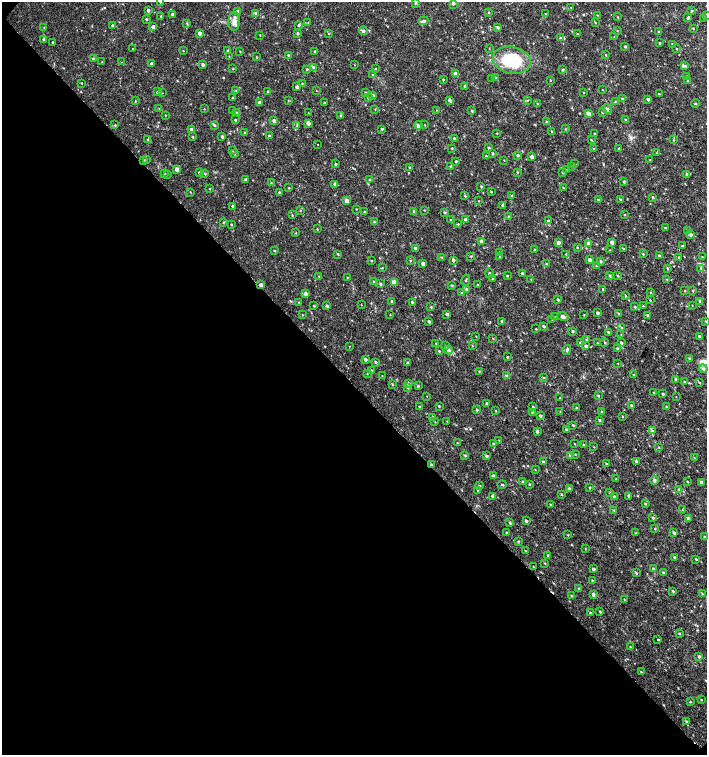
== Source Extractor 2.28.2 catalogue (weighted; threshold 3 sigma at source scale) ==
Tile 9 of 4 x 4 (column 1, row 3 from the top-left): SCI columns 226-1635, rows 1507-3012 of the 6025 x 6032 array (HDU 1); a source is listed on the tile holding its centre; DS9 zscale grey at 2 x 2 block average (1 PNG px = mean of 2 x 2 image px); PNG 709 x 757 px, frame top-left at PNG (2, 2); each listed source drawn as its Kron ellipse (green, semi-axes under 4 px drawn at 4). Shown black and unused: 49% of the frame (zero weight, under 2 of 3 exposures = <1% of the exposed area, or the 3 px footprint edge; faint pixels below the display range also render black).
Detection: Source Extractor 2.28.2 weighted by HDU 2 'WHT'; one run over the whole footprint, this tile lists its part. Background 0.0179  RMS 0.0031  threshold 0.0141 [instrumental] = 3 sigma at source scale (4.5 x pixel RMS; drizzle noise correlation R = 1.50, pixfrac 1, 0.0396/0.0396 arcsec/px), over >= 5 px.
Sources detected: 453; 1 cosmic-ray / hot-pixel residue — neither listed nor drawn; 6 inside a brighter listed object's ellipse — not listed separately; the other 446 listed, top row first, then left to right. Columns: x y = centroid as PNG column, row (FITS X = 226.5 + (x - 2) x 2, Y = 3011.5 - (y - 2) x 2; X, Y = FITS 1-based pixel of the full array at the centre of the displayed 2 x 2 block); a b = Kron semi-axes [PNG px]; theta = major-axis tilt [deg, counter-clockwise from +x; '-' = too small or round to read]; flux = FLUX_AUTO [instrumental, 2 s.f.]
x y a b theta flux
160 2 2 2 - 0.34
416 3 3 3 - 0.88
453 3 4 3 - 1.9
571 7 2 2 - 0.26
148 10 3 2 - 1.3
692 10 3 2 - 0.68
237 11 3 2 - 0.74
489 12 3 2 - 0.44
256 13 3 3 - 1.3
545 13 3 2 - 0.33
172 14 3 2 - 1
597 15 3 2 - 0.44
706 15 3 3 - 0.72
161 16 3 2 - 0.71
618 17 3 2 - 0.36
688 18 4 2 - 1.3
146 19 2 2 - 0.97
704 19 3 3 - 0.96
234 21 9 6 87 3.8
423 21 5 3 - 1.5
595 22 3 2 - 0.43
187 23 4 2 - 0.59
308 23 3 2 - 0.44
299 25 3 3 - 0.99
113 26 3 3 - 1.4
44 27 3 2 - 0.31
153 27 3 3 - 2.8
498 27 3 3 - 1.1
693 28 3 2 - 0.53
617 30 3 2 - 0.34
363 31 4 4 - 1.3
659 31 3 2 - 0.58
199 33 3 3 - 2.5
297 33 3 2 - 0.85
328 34 2 2 - 0.36
577 34 2 2 - 0.44
260 35 2 2 - 0.37
614 37 3 2 - 0.29
561 38 4 3 - 1.5
44 39 4 3 - 1.4
53 42 2 2 - 0.65
659 43 2 2 - 0.6
672 44 3 2 - 0.72
625 46 3 3 - 0.79
489 48 3 2 - 0.35
676 48 3 2 - 0.41
132 49 2 2 - 0.41
228 50 3 2 - 0.71
183 51 3 2 - 0.34
240 51 2 2 - 0.41
315 51 3 2 - 0.6
288 55 3 2 - 0.6
606 55 3 2 - 0.5
229 56 3 2 - 0.35
256 57 2 2 - 0.39
93 58 3 3 - 0.79
512 60 19 13 -12 40
102 62 2 2 - 0.3
122 62 3 2 - 0.3
152 63 3 2 - 1
203 65 3 2 - 1.7
355 65 2 2 - 0.29
685 66 3 3 - 0.98
314 67 4 3 - 1.1
233 69 3 2 - 0.42
307 69 3 3 - 0.84
375 69 3 2 - 0.41
563 69 3 2 - 0.72
455 73 3 3 - 2.7
372 75 3 2 - 0.42
686 77 3 2 - 0.62
496 78 3 2 - 0.42
492 79 2 2 - 0.47
443 80 3 2 - 0.61
550 80 2 2 - 0.36
688 81 3 2 - 0.82
82 83 2 2 - 0.4
302 83 2 2 - 0.49
465 86 3 2 - 0.63
297 87 3 3 - 1.8
602 89 3 2 - 0.27
236 90 2 2 - 0.36
316 91 3 2 - 0.26
157 92 3 3 - 0.66
268 92 2 2 - 0.91
365 92 3 2 - 0.63
584 92 2 2 - 0.43
162 93 2 2 - 0.24
659 94 2 2 - 0.74
373 95 3 3 - 1
232 98 3 2 - 0.46
368 98 3 3 - 1
622 99 3 3 - 0.84
648 99 2 2 - 1.4
288 100 3 2 - 0.4
450 100 4 3 - 1.8
528 100 3 2 - 0.46
135 101 3 2 - 0.42
615 101 3 2 - 0.42
259 102 3 3 - 1.1
324 103 2 2 - 0.5
695 103 4 2 - 0.69
537 104 3 2 - 0.44
159 108 3 2 - 0.27
204 109 2 2 - 0.27
375 109 3 2 - 0.35
607 109 5 4 - 1.5
436 110 3 2 - 0.33
233 111 3 2 - 0.46
472 111 3 2 - 0.75
602 112 3 3 - 0.98
236 113 4 3 - 0.85
308 113 2 2 - 0.33
588 113 3 3 - 3.4
165 115 3 2 - 0.3
340 116 3 3 - 0.62
235 120 2 2 - 0.64
626 120 3 3 - 0.77
274 121 3 3 - 2.6
546 121 3 2 - 0.43
308 123 3 3 - 3.1
115 125 3 3 - 0.6
214 125 3 3 - 0.73
418 125 4 3 - 1.6
424 125 3 2 - 0.34
297 126 3 3 - 0.81
382 129 3 2 - 0.77
566 129 3 2 - 0.44
191 130 3 2 - 2.5
552 131 3 2 - 0.44
244 132 3 2 - 0.43
497 133 2 2 - 0.39
594 134 2 2 - 0.83
269 136 3 3 - 1
193 137 3 2 - 0.54
222 137 3 2 - 1
454 138 3 3 - 0.66
148 139 3 3 - 0.69
591 140 3 2 - 0.45
673 140 3 2 - 0.41
317 144 2 2 - 0.21
489 147 2 2 - 0.91
452 148 2 2 - 0.57
594 149 2 2 - 0.41
619 149 3 3 - 0.69
232 150 3 2 - 0.51
493 153 3 3 - 0.72
656 153 3 3 - 0.48
235 154 3 3 - 0.78
518 155 3 2 - 0.93
486 156 3 2 - 0.52
532 157 3 3 - 2
146 159 3 3 - 0.64
143 160 3 3 - 0.54
504 160 2 2 - 0.28
650 160 2 2 - 0.59
456 161 2 2 - 0.77
335 164 2 2 - 0.88
574 164 3 2 - 0.45
572 166 3 3 - 0.55
409 167 3 2 - 0.53
451 167 3 3 - 1.4
177 169 4 3 - 3.1
566 170 3 2 - 0.9
199 172 3 3 - 0.7
517 172 3 2 - 0.46
165 173 3 2 - 0.39
563 173 3 2 - 0.41
168 174 3 2 - 0.32
205 174 4 3 - 0.84
686 174 4 2 - 0.64
245 180 3 2 - 1
369 180 3 2 - 0.51
624 181 3 3 - 0.89
271 183 3 2 - 0.49
335 184 3 3 - 1.1
481 186 3 2 - 0.64
289 188 2 2 - 0.46
563 188 3 2 - 0.43
210 189 3 2 - 0.3
190 192 3 2 - 0.38
279 192 2 2 - 0.56
491 192 2 2 - 0.56
465 196 3 2 - 0.71
512 196 3 3 - 0.89
653 197 3 3 - 0.63
599 200 3 2 - 1.5
620 200 2 2 - 0.7
347 201 3 3 - 4.4
479 201 2 2 - 0.25
502 205 3 3 - 0.66
232 206 3 2 - 1
356 209 2 2 - 0.33
300 210 3 2 - 0.41
424 210 3 2 - 0.33
414 211 3 3 - 0.95
365 212 3 2 - 0.94
444 212 4 3 - 0.67
292 215 3 2 - 0.45
624 215 3 2 - 0.36
509 217 3 2 - 1.1
465 219 3 3 - 1.3
450 220 3 2 - 0.52
548 221 4 3 - 1.1
223 222 3 2 - 0.52
374 222 3 3 - 0.64
231 224 2 2 - 0.65
458 224 3 3 - 0.59
665 228 3 2 - 0.46
317 229 3 2 - 0.41
688 230 3 3 - 0.68
296 233 2 2 - 0.36
691 234 4 3 - 1.7
481 241 3 3 - 1.8
612 242 3 3 - 2.6
558 243 3 3 - 2.9
589 243 3 3 - 2.5
683 246 3 2 - 1.1
577 247 3 2 - 0.43
415 248 3 2 - 1.4
623 248 3 2 - 0.47
274 250 2 2 - 0.64
535 250 3 2 - 0.97
610 250 3 2 - 0.32
499 252 2 2 - 0.4
338 254 3 2 - 0.54
566 254 3 2 - 0.59
643 254 3 3 - 0.63
659 255 3 3 - 0.78
471 256 3 2 - 0.47
442 257 4 2 - 0.52
499 257 3 2 - 0.4
702 257 2 2 - 0.46
679 258 3 2 - 0.9
410 260 3 3 - 0.55
453 260 3 2 - 1.6
590 260 3 3 - 2.3
371 261 3 2 - 0.43
601 261 3 2 - 0.78
423 263 3 2 - 2.6
546 263 3 3 - 0.7
597 266 3 3 - 0.78
382 267 3 2 - 0.4
667 268 3 2 - 0.73
701 268 3 3 - 0.89
489 273 5 3 - 1.2
523 273 2 2 - 1.3
617 275 3 3 - 0.75
319 276 2 2 - 0.41
507 276 3 2 - 0.56
610 276 3 3 - 0.91
347 277 2 2 - 0.32
492 278 3 2 - 0.42
531 279 2 2 - 0.33
667 279 2 2 - 0.31
466 280 6 2 79 0.64
374 281 3 2 - 0.6
394 282 3 3 - 6.5
380 284 3 3 - 0.92
261 285 4 2 - 2.5
452 285 3 2 - 0.5
477 285 3 2 - 0.42
467 289 3 3 - 1.4
603 289 2 2 - 0.68
685 291 3 2 - 0.42
693 291 3 2 - 0.5
650 292 2 2 - 0.34
461 293 3 2 - 0.48
305 294 3 3 - 2.5
626 296 3 2 - 0.44
558 300 3 2 - 0.85
650 300 3 2 - 0.46
392 301 3 2 - 1
700 301 3 3 - 0.98
299 302 2 2 - 0.31
412 302 3 2 - 0.9
361 304 2 2 - 0.26
692 305 2 2 - 0.28
314 306 2 2 - 0.61
327 306 4 3 - 1.1
643 306 3 2 - 0.5
431 307 3 2 - 0.63
635 307 3 3 - 0.82
597 313 3 2 - 1.3
447 314 3 2 - 1.1
619 314 3 3 - 0.71
302 315 2 2 - 0.35
390 315 3 2 - 0.3
584 315 2 2 - 0.37
647 315 3 2 - 0.66
563 316 5 4 - 1.6
555 317 3 2 - 0.41
552 319 2 2 - 0.3
429 321 2 2 - 1.3
502 321 3 2 - 1.3
706 321 3 3 - 0.49
543 326 4 3 - 0.93
622 327 3 2 - 0.81
536 329 2 2 - 0.48
573 331 3 3 - 0.8
608 332 3 3 - 0.9
621 335 3 2 - 0.35
476 336 3 2 - 0.28
699 336 3 2 - 1.3
493 338 3 2 - 0.39
587 340 3 2 - 0.71
436 343 2 2 - 0.45
581 343 3 3 - 1.7
597 343 3 2 - 0.47
605 343 3 2 - 0.54
621 343 3 3 - 0.97
349 346 2 2 - 0.28
446 346 3 2 - 0.59
472 346 3 2 - 0.36
586 346 4 3 - 1.1
617 349 3 3 - 0.85
448 350 4 4 - 1.7
567 350 5 3 - 1.4
439 351 3 2 - 0.58
507 357 2 2 - 0.57
690 358 3 3 - 1.1
365 360 3 3 - 1.9
376 362 3 3 - 1
408 363 3 3 - 1
618 364 2 2 - 0.35
703 369 4 4 - 1.5
371 371 3 3 - 1.1
479 371 2 2 - 0.46
367 373 2 2 - 0.46
634 375 3 2 - 0.6
382 376 3 2 - 0.26
507 376 4 3 - 0.89
544 377 3 2 - 0.59
676 379 3 2 - 1.2
684 381 3 2 - 0.5
408 383 4 3 - 1.1
699 383 2 2 - 1.2
392 384 3 2 - 0.61
418 386 3 3 - 0.73
408 387 3 3 - 1.4
653 393 3 2 - 0.43
663 394 3 2 - 0.93
427 396 2 2 - 0.26
598 396 3 2 - 0.81
676 397 2 2 - 0.25
560 398 3 2 - 0.45
487 404 3 3 - 1.6
631 405 3 2 - 0.86
419 406 2 2 - 0.38
439 406 3 2 - 0.59
533 407 3 2 - 0.65
666 407 3 2 - 0.79
576 408 3 2 - 0.49
477 410 3 3 - 0.78
496 411 3 2 - 0.39
560 412 3 2 - 0.34
602 412 3 2 - 0.8
532 413 3 2 - 0.46
540 416 3 2 - 1.4
622 416 3 2 - 0.44
433 417 3 3 - 1.1
600 420 3 2 - 0.89
447 421 2 2 - 0.34
435 422 2 2 - 0.3
573 425 3 2 - 0.56
566 429 3 2 - 0.86
652 430 3 3 - 0.83
537 431 3 3 - 1.3
499 440 2 2 - 0.34
457 443 2 2 - 0.31
493 444 3 3 - 0.79
575 444 3 2 - 0.31
583 444 2 2 - 0.47
594 447 2 2 - 0.32
659 447 2 2 - 0.44
575 454 2 2 - 0.4
465 455 3 3 - 0.8
486 456 3 3 - 1.2
570 456 3 3 - 1.3
694 458 3 2 - 0.52
543 462 3 2 - 1.1
636 462 3 2 - 1.5
606 464 3 2 - 0.82
431 465 3 2 - 1.4
535 469 3 2 - 0.37
493 476 3 2 - 1.6
616 479 2 2 - 0.35
654 480 4 3 - 1.5
523 482 3 2 - 1.3
687 482 2 2 - 0.53
701 482 3 3 - 1.6
529 484 2 2 - 0.62
502 485 4 2 - 0.7
479 486 3 2 - 0.89
590 488 2 2 - 0.59
569 489 3 3 - 1.9
679 489 3 3 - 0.55
478 490 2 2 - 0.53
610 493 3 3 - 0.65
561 494 3 2 - 0.6
629 496 3 2 - 2
493 497 3 3 - 1.3
614 497 3 3 - 1.1
645 504 3 2 - 0.68
551 505 3 2 - 0.8
614 510 3 2 - 0.54
682 510 3 3 - 0.7
653 518 3 2 - 0.79
688 518 3 2 - 2.2
526 521 2 2 - 0.96
510 523 3 2 - 0.81
655 528 2 2 - 0.53
507 532 2 2 - 0.57
635 533 3 2 - 0.44
674 533 3 2 - 1.5
568 535 2 2 - 0.36
705 537 3 2 - 1.5
518 541 3 3 - 0.62
585 549 2 2 - 0.32
525 551 3 2 - 0.48
548 555 3 2 - 0.86
674 557 3 3 - 0.84
696 559 3 2 - 0.63
545 563 3 2 - 0.45
533 567 3 2 - 0.4
593 569 3 2 - 1.5
653 569 4 3 - 1.2
636 573 3 2 - 0.88
663 573 3 3 - 0.94
592 580 2 2 - 0.48
579 588 3 2 - 0.62
673 591 3 2 - 0.89
702 593 3 2 - 0.53
593 594 3 3 - 1.6
571 596 4 3 - 0.85
624 599 2 2 - 0.26
600 611 3 2 - 0.66
590 613 3 3 - 1.1
680 633 2 2 - 0.61
658 640 2 2 - 1.1
630 647 3 2 - 0.4
699 656 3 3 - 1.5
641 672 3 2 - 0.68
701 700 2 2 - 0.4
690 702 2 2 - 0.43
686 722 3 3 - 0.88
Overlapping masked pixels (flux is a lower limit): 2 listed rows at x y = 261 285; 431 465
Isophote crosses this tile's border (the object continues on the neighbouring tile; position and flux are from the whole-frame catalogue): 3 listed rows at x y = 160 2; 453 3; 706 15
Diffuse or blended objects may show on this block-average render without a row.